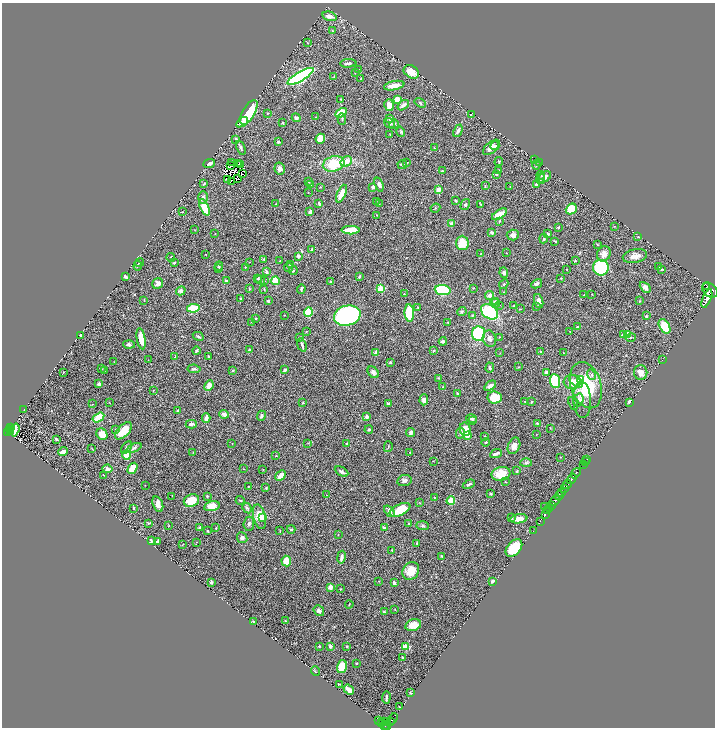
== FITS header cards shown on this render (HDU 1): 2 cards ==
NAXIS1  =                 1426
NAXIS2  =                 1451

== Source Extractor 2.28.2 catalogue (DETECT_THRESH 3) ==
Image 1426 x 1451 px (HDU 1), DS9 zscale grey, zoomed out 1/2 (1 PNG px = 2 x 2 image px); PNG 717 x 730 px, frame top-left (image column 2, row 1450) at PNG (2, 3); each listed source drawn as its Kron ellipse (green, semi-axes under 4 px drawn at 4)
Background 0.742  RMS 0.035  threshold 0.106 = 3 sigma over >= 5 px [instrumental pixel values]
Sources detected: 441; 36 cannot appear on this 1/2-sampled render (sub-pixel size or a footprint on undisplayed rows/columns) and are neither listed nor drawn; the other 405 listed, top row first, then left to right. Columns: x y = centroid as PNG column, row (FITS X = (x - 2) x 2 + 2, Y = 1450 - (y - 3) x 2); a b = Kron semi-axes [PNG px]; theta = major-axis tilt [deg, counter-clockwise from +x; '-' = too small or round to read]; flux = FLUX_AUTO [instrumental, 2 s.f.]
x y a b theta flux
329 16 7 4 -15 27
333 31 3 2 - 3.7
308 43 2 2 - 3
348 63 8 3 3 16
359 70 2 2 - 3.1
355 72 3 2 - 4.8
411 72 8 6 -32 96
300 76 15 4 30 1500
334 77 4 2 - 3.6
361 78 3 2 - 4
394 86 10 4 11 57
341 99 3 2 - 4
397 99 4 3 - 77
420 103 6 3 -32 7.9
389 105 6 4 -75 43
403 105 6 4 37 32
249 112 14 6 59 320
268 113 2 2 - 5.7
341 113 6 4 29 160
471 115 3 2 - 8.5
316 117 2 2 - 2
296 118 4 4 - 15
390 118 3 3 - 21
342 119 5 2 - 6.9
242 122 6 4 34 36
283 123 3 2 - 5.8
389 123 6 4 -35 21
394 124 5 3 - 10
458 131 6 3 65 22
401 132 5 3 - 9.3
390 134 3 2 - 3
236 139 4 3 - 9.1
320 139 5 4 - 97
278 142 3 3 - 7.8
495 146 4 3 - 7.4
491 147 10 5 40 41
241 148 7 3 -67 12
434 148 2 2 - 2.4
535 159 2 1 - 5
346 161 6 5 - 73
499 161 4 3 - 7.7
209 163 6 3 21 24
232 163 2 1 - 4.9
238 163 2 1 - 0.42
407 163 3 2 - 4.2
540 163 2 1 - 1.9
334 164 11 7 15 220
240 165 2 1 - 3.3
402 165 5 3 - 14
536 165 4 1 - 3.6
230 166 2 1 - 2.6
280 169 6 5 - 24
499 170 3 3 - 5.8
442 171 4 2 - 5.4
242 173 3 1 - 1.6
496 174 3 3 - 11
541 175 4 3 - 8
545 177 7 4 38 37
238 178 2 1 - 5.7
227 179 2 1 - 2.3
541 179 5 4 - 11
231 181 2 1 - 1.3
309 182 3 2 - 4.4
204 184 4 3 - 5.8
379 184 7 4 -70 23
536 184 3 3 - 13
311 185 3 2 - 4.3
485 186 3 3 - 4.8
510 186 2 1 - 2
320 187 3 2 - 4.2
373 187 3 3 - 26
438 190 2 2 - 120
308 192 3 2 - 3.6
342 194 9 3 67 74
203 197 6 5 - 15
376 201 2 1 - 2
455 201 3 3 - 8.2
319 203 4 2 - 13
276 204 2 2 - 2.1
379 204 2 2 - 2.3
465 205 6 4 58 10
481 205 3 3 - 4.7
205 207 9 3 -67 210
435 208 5 2 - 4.9
571 209 6 5 - 230
182 212 3 2 - 3.6
310 212 3 3 - 28
499 214 8 3 32 88
377 215 2 2 - 3
499 221 4 3 - 5.4
451 224 3 3 - 25
614 226 2 1 - 2.5
558 227 3 2 - 5.7
194 229 3 2 - 2.2
351 230 9 4 0 97
492 232 4 3 - 14
215 234 2 1 - 2.1
548 234 3 2 - 12
513 235 6 5 - 27
638 236 3 2 - 3.4
544 239 5 3 - 9.3
555 241 3 2 - 6.1
462 243 7 6 - 120
597 244 3 2 - 3.9
312 250 4 2 - 11
506 253 2 2 - 3
206 254 2 1 - 2.5
480 254 3 2 - 3.5
604 254 8 6 59 50
298 256 3 3 - 23
635 256 12 7 11 48
171 257 4 2 - 3.7
264 259 4 4 - 7.1
280 261 2 2 - 2.1
575 261 3 2 - 3.9
249 262 2 1 - 1.9
139 263 5 2 - 6.9
174 263 3 2 - 7.4
290 265 3 3 - 4.3
138 266 5 3 - 7.4
219 266 5 3 - 8
659 266 3 2 - 3.6
245 267 2 1 - 2.5
288 268 4 2 - 7
601 268 8 7 - 480
219 269 4 3 - 6.2
567 269 2 2 - 3.4
662 269 3 3 - 4.2
293 271 4 2 - 5.8
266 272 2 2 - 51
504 273 5 4 - 17
125 276 4 2 - 24
359 276 4 2 - 8.1
561 278 2 2 - 5.3
258 279 4 3 - 6.9
260 280 5 3 - 8.4
226 281 3 3 - 14
264 281 3 3 - 5.6
275 281 4 3 - 120
330 282 3 2 - 6.2
158 283 6 5 - 38
504 284 5 3 - 9.3
537 284 6 3 30 16
706 286 3 2 - 770
645 287 6 4 -45 29
249 288 3 2 - 3.7
473 288 3 2 - 2.2
264 289 4 2 - 6.1
301 289 4 2 - 9.4
381 289 3 3 - 240
443 290 8 5 -7 400
710 290 9 6 -42 7600
181 291 5 4 - 25
504 292 3 2 - 3.8
404 294 2 2 - 4.1
592 294 2 2 - 3
490 295 4 3 - 31
584 295 3 2 - 3.3
707 298 10 4 68 4800
241 299 2 2 - 7.9
144 300 3 2 - 4.1
268 301 3 2 - 9.5
495 301 3 3 - 10
539 301 7 4 -72 33
639 301 3 2 - 5
495 303 5 4 - 20
499 305 4 3 - 4.6
513 306 3 2 - 4
537 306 4 3 - 6.7
193 308 6 3 8 230
418 308 4 3 - 4.7
520 309 3 2 - 4.2
462 311 5 3 - 8.9
308 312 5 4 - 330
489 312 9 6 -34 550
409 313 8 5 -86 220
284 315 2 2 - 2.7
472 315 3 3 - 6
347 316 13 10 14 1000
646 316 3 3 - 5.7
256 318 2 2 - 8
251 322 2 2 - 2.9
448 322 2 2 - 3.7
665 326 8 5 -59 190
578 327 3 2 - 6.9
306 332 3 2 - 4.1
570 332 2 2 - 2.4
479 334 7 6 - 340
623 334 3 3 - 15
628 334 3 2 - 100
80 335 3 2 - 11
198 336 6 2 -29 13
300 337 3 2 - 5.7
499 337 2 2 - 4.3
631 337 5 3 - 7.9
141 339 11 4 -81 100
489 339 8 6 -75 29
443 341 4 2 - 21
129 344 5 4 - 17
302 345 7 2 -73 17
249 350 3 2 - 4.3
196 351 4 2 - 12
434 351 4 3 - 5.8
540 351 3 2 - 5
376 353 2 2 - 63
500 353 2 1 - 1.9
563 353 2 2 - 2.5
175 357 3 2 - 9
209 357 4 2 - 8.5
662 359 2 1 - 3.2
148 360 2 2 - 2.1
114 362 3 2 - 3.1
390 362 3 3 - 8.8
519 367 3 3 - 4.9
101 368 3 2 - 5.4
490 368 5 3 - 10
194 369 6 3 -6 12
105 370 2 1 - 2.6
233 370 4 3 - 6.9
285 370 4 3 - 14
63 372 2 1 - 2.7
373 372 6 5 - 26
546 372 2 2 - 53
641 373 7 6 - 49
591 375 5 4 - 14
438 378 3 2 - 4.6
581 380 4 3 - 50
555 381 7 5 -84 430
576 381 8 4 -40 33
572 382 8 7 - 57
99 384 3 3 - 21
209 385 5 4 - 48
586 385 24 15 -73 370
490 386 6 4 33 34
443 387 2 1 - 2.6
153 391 3 2 - 3.3
457 394 4 3 - 8.3
495 397 7 6 - 160
424 400 5 4 - 25
578 400 6 5 - 24
582 400 18 9 -86 71
525 402 2 2 - 5.1
531 402 3 2 - 8.4
629 402 3 2 - 39
109 403 3 2 - 2.7
303 403 3 3 - 4.2
573 403 7 3 -65 8.7
93 404 2 1 - 1.7
388 404 3 2 - 11
24 409 3 1 - 2.5
178 410 3 2 - 9.3
224 414 5 4 - 33
261 416 5 3 - 14
98 417 6 4 31 180
367 417 3 3 - 29
206 418 4 3 - 47
472 419 5 3 - 10
472 421 4 3 - 6
537 423 3 2 - 6.9
191 424 6 3 1 23
10 428 3 1 - 15
550 428 3 2 - 2.5
9 429 2 1 - 7.4
465 429 6 5 - 73
15 430 6 4 74 89
116 430 4 2 - 4.9
369 430 4 3 - 8.8
123 431 11 5 45 110
8 432 2 1 - 65
10 432 2 1 - 35
411 433 4 3 - 20
460 433 5 3 - 9.4
102 434 6 5 - 79
467 435 3 3 - 65
536 435 3 2 - 2.4
485 437 3 2 - 9.4
56 439 3 2 - 10
485 442 4 2 - 4.6
232 443 2 2 - 2.3
308 443 4 2 - 5.8
347 444 3 3 - 8.7
514 446 8 6 66 48
388 447 5 3 - 8.2
127 448 7 4 50 24
134 448 8 4 24 18
92 449 3 2 - 2.1
63 452 5 3 - 41
193 452 3 2 - 3.2
409 452 2 2 - 2.9
496 454 6 2 24 23
126 455 5 4 - 160
276 455 2 2 - 3.2
560 457 2 2 - 3.4
587 459 2 1 - 11
433 461 2 1 - 2.3
585 462 2 1 - 44
526 463 6 3 0 9.8
583 464 2 1 - 49
132 468 6 4 58 89
107 469 5 4 - 22
244 469 2 2 - 2.3
263 470 3 1 - 2
517 471 3 2 - 7.6
341 472 7 3 -29 19
576 473 6 2 51 1400
501 474 9 7 13 130
103 475 3 2 - 3.6
280 475 6 3 43 71
572 479 5 2 - 1700
404 480 7 5 10 20
505 482 3 2 - 3.5
469 484 6 3 29 13
145 485 2 1 - 2.5
567 485 5 2 - 280
248 486 2 1 - 4.6
266 488 3 3 - 6.6
565 488 3 2 - 760
562 492 3 1 - 450
490 494 3 3 - 6.5
326 495 3 2 - 2.8
172 496 2 2 - 2.2
207 496 4 3 - 4.7
559 496 5 2 - 420
434 497 2 2 - 3.1
191 500 8 6 22 150
240 500 4 2 - 6
451 501 4 3 - 140
555 501 5 2 - 2400
420 503 3 2 - 3.5
158 504 8 5 -71 45
212 506 8 5 12 83
551 506 3 2 - 640
545 507 4 3 - 6.5
133 508 3 2 - 8.6
247 508 5 4 - 14
549 509 3 2 - 840
400 510 11 5 26 140
389 511 6 3 -50 24
548 511 2 1 - 550
546 514 3 1 - 210
260 517 12 6 -76 84
263 517 4 3 - 40
512 518 3 2 - 6.1
519 519 8 4 9 53
540 521 2 1 - 77
149 523 4 2 - 6
249 524 7 5 84 19
409 524 4 3 - 8.2
169 525 2 2 - 4.3
422 526 6 4 -3 13
199 528 4 2 - 11
216 528 2 2 - 5.4
384 528 3 3 - 18
291 529 4 3 - 8.2
533 530 2 1 - 25
208 531 3 2 - 3.9
280 531 3 2 - 3.6
338 534 2 1 - 1.8
242 538 5 5 - 18
151 541 3 3 - 8.3
157 541 3 3 - 9
197 542 2 2 - 2.1
417 543 3 2 - 7.4
182 545 3 1 - 2.4
514 548 10 6 49 290
392 550 3 2 - 6.3
442 556 3 3 - 6.7
341 557 6 3 80 35
286 561 5 4 - 85
411 571 9 8 - 88
379 581 3 2 - 2.2
493 581 4 3 - 20
211 582 2 2 - 45
394 583 2 2 - 50
330 587 4 3 - 37
340 589 2 2 - 2.8
349 604 4 2 - 3.7
395 609 3 2 - 2.3
319 611 6 4 -52 18
384 612 4 3 - 8.6
285 621 3 2 - 3.9
253 622 3 2 - 6.2
413 625 8 5 17 74
319 646 2 2 - 5.8
330 646 3 2 - 21
347 646 3 3 - 5.6
405 647 3 2 - 180
402 657 2 2 - 12
356 663 3 2 - 8.2
342 667 7 5 75 110
315 671 5 2 - 4
339 684 3 1 - 5.1
349 689 6 3 -38 63
410 693 3 2 - 4.9
386 698 6 2 82 15
399 707 3 2 - 2.5
392 720 7 2 50 220
379 721 3 2 - 62
383 721 2 1 - 54
386 721 3 1 - 51
388 721 2 1 - 60
382 722 3 2 - 79
390 722 2 1 - 77
385 726 5 2 - 460
387 726 4 2 - 590
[36 sub-pixel or undisplayed-footprint detections neither listed nor drawn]